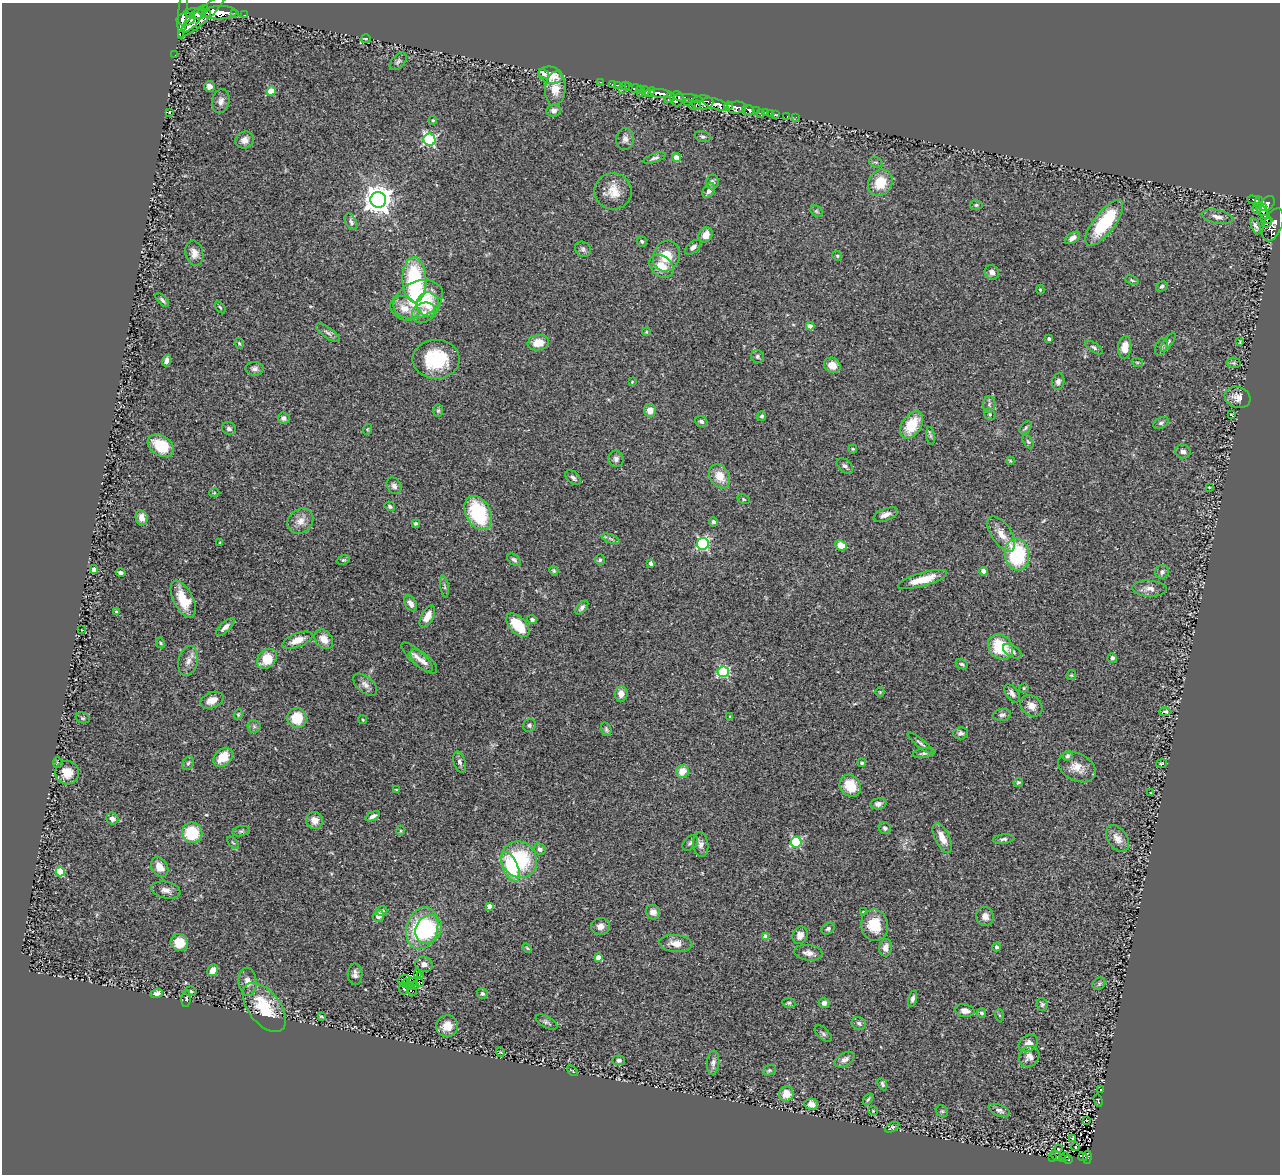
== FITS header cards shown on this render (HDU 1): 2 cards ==
NAXIS1  =                 1278
NAXIS2  =                 1172

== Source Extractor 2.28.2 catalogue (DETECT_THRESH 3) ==
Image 1278 x 1172 px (HDU 1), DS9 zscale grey, 1 PNG px = 1 image px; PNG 1282 x 1176 px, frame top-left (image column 1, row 1172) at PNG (2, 3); each listed source drawn as its Kron ellipse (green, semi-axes under 4 px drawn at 4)
Background 0.137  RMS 0.018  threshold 0.0554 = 3 sigma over >= 5 px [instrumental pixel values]
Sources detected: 331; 2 with non-positive FLUX_AUTO (blend fragments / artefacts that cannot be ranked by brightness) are neither listed nor drawn; the other 329 listed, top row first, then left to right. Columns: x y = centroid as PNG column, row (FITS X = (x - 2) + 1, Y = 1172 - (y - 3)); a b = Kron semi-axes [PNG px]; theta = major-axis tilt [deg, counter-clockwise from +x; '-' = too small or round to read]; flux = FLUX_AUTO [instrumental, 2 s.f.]
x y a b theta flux
203 10 5 4 - 180
207 13 3 2 - 120
219 13 17 6 2 760
195 14 11 5 -6 270
234 14 3 3 - 18
183 15 24 4 85 450
245 15 3 2 - 2.1
202 16 31 6 42 440
186 19 9 6 8 220
193 20 16 5 51 290
366 39 5 3 - 1.3
175 55 2 2 - 1.2
398 61 10 6 47 3
544 74 6 3 -36 5.3
551 75 12 8 -14 18
600 82 3 2 - 3.2
612 84 3 2 - 1.3
618 85 3 2 - 3.1
209 86 5 5 - 6
625 86 3 2 - 2.6
629 87 2 2 - 3.4
555 88 17 10 85 17
635 89 6 3 -4 12
640 89 4 3 - 4.8
622 90 3 3 - 8.4
271 91 5 4 - 36
645 91 5 4 - 84
650 92 6 4 41 99
640 93 3 2 - 4.1
661 94 11 4 -9 290
669 98 6 3 51 42
688 98 14 4 -5 120
677 99 7 6 - 98
221 101 12 8 78 6.5
688 102 3 2 - 20
702 102 11 7 2 170
716 104 13 5 -18 390
695 105 6 3 17 30
728 106 4 3 - 140
736 107 10 6 5 160
748 110 6 5 - 55
554 111 7 6 - 5.4
756 111 4 2 - 14
169 112 3 3 - 1.2
760 113 3 2 - 2.2
765 113 3 3 - 9.5
770 113 3 2 - 1.4
775 114 3 3 - 3
787 116 3 2 - 1.5
796 117 3 2 - 2.8
433 120 4 4 - 1.8
702 137 8 5 -18 2.6
625 139 11 9 79 6.6
245 140 9 8 - 6.7
430 140 6 6 - 190
654 158 12 4 18 3.5
677 158 4 4 - 22
876 162 7 5 -18 2.2
712 182 7 6 - 4.3
880 183 14 11 60 30
613 191 18 18 - 21
709 191 8 5 58 6
378 200 8 8 - 1600
1254 200 6 3 -13 35
1259 203 6 3 88 37
1267 203 8 6 45 110
976 205 6 4 1 2.3
1264 207 3 3 - 26
1257 209 4 3 - 6.3
816 211 7 5 -35 2.2
1262 211 9 4 -57 50
1217 217 16 7 -11 7.4
1266 219 6 3 -22 27
351 222 9 5 -61 3.1
1104 223 28 10 52 79
1267 223 5 3 - 14
1273 225 17 9 69 140
1256 226 8 4 -67 4
706 235 8 6 53 11
1072 238 8 5 35 6.8
642 241 5 4 - 2.4
693 247 9 5 40 4.3
583 249 8 7 - 3.5
194 253 13 9 -77 9.6
666 256 15 13 70 25
837 256 5 4 - 1.5
661 266 13 10 -40 20
992 272 7 6 - 5.3
414 280 22 12 -88 110
1132 280 7 4 -22 1.9
1162 286 6 4 31 3.1
1040 290 5 3 - 1.4
418 299 26 18 24 86
162 300 9 4 -46 2.9
428 304 12 11 - 23
220 307 7 3 -54 1.6
404 308 15 11 -28 15
423 313 12 9 28 9.3
810 326 4 4 - 9.4
646 332 4 3 - 1.1
328 333 14 5 -36 4.7
1049 339 4 4 - 4.2
1168 342 11 4 55 2.5
1240 342 3 2 - 0.88
239 343 5 4 - 1.8
538 343 11 7 11 18
1094 347 10 4 -34 3
1125 347 11 6 86 16
1161 347 9 5 69 3.1
757 357 7 6 - 2.8
436 359 23 19 0 71
166 361 6 4 72 5.1
1137 362 6 3 -18 1.4
1234 363 7 5 -11 2.2
832 365 8 7 - 12
255 369 9 7 -2 4.9
632 382 4 3 - 1.1
1058 382 8 6 80 4.6
1238 397 13 10 -18 10
989 404 8 6 89 3.4
650 410 6 6 - 11
438 411 6 5 - 2
990 414 6 5 - 2
1231 415 4 2 - 1.2
762 416 5 4 - 2.6
284 418 6 5 - 4.5
701 421 6 5 - 3.4
1161 423 8 5 29 3
912 425 15 9 55 38
1026 428 7 5 51 2.3
229 429 7 6 - 3.7
368 429 5 3 - 1.2
930 436 9 4 -81 2.4
1028 441 7 4 -61 2.2
161 446 14 10 -32 41
853 449 4 4 - 1.4
1183 451 8 7 - 5.1
616 459 8 7 - 4.5
1010 461 4 3 - 1.3
845 466 10 6 -42 3.9
720 476 13 9 -56 19
573 478 9 5 -41 4.2
394 486 9 7 -60 4.3
1209 487 4 2 - 0.88
214 493 5 3 - 1.1
743 499 6 4 -28 1.8
390 506 5 4 - 2.6
478 513 18 12 -62 90
886 515 13 6 20 7.6
142 518 7 6 - 10
300 521 14 11 43 12
714 522 5 4 - 3
415 523 4 3 - 3.5
1001 534 20 10 -56 15
610 539 9 3 -21 2.5
220 543 4 3 - 1
703 544 6 6 - 180
841 545 6 4 -28 19
1017 555 16 12 -80 93
343 560 7 4 17 1.8
514 560 7 5 -38 3
600 560 5 4 - 2
651 563 4 3 - 4.9
94 570 4 4 - 5.5
554 571 5 4 - 1.7
983 571 4 4 - 14
1162 572 7 6 - 4.7
121 573 5 3 - 2.6
923 579 25 6 16 25
444 587 11 4 -82 2.6
1149 589 17 8 -2 8.7
183 599 20 9 -63 30
411 603 8 5 -56 6.9
582 607 8 4 48 3.5
116 612 4 4 - 1.4
427 616 12 6 62 14
532 619 5 4 - 3.4
518 625 14 8 -46 33
225 627 12 5 43 6.1
82 630 3 2 - 0.83
324 639 11 8 -49 14
297 640 16 6 21 15
160 643 6 4 -63 1.7
1000 647 14 11 -45 51
1012 651 10 5 -32 4.6
417 657 20 7 -43 9.2
1112 658 5 4 - 5.5
267 659 11 8 45 29
188 661 15 9 75 10
423 661 17 7 -39 8.3
962 664 6 4 -28 2.4
723 672 5 5 - 140
1071 675 5 4 - 1.6
365 685 14 8 -40 7.3
1024 688 5 4 - 1.5
880 692 5 4 - 1.4
1012 693 10 5 -56 5.1
621 694 7 6 - 9
212 700 12 8 22 11
1031 706 12 9 -42 9.8
1165 712 6 4 1 2.8
238 714 5 4 - 1.6
1002 715 9 6 7 3.6
730 716 4 3 - 1.1
83 718 7 5 -14 1.9
297 718 10 9 - 34
363 720 4 3 - 1.2
529 725 7 6 - 3.1
254 726 6 6 - 2.8
606 729 7 5 -71 2.3
960 733 7 6 - 3.7
920 743 16 4 -39 3.3
924 753 11 4 8 3.6
1067 756 5 4 - 2.8
223 757 11 8 43 22
460 762 11 5 -74 4.2
58 763 5 4 - 1.7
188 763 7 5 66 2.5
862 763 4 4 - 1.9
1161 763 5 3 - 1.3
1077 767 20 13 -28 17
682 771 7 6 - 15
67 773 12 11 - 16
1018 782 5 4 - 2.3
850 786 12 10 -53 27
396 790 4 2 - 0.93
1151 793 4 3 - 0.87
878 804 8 5 10 4.2
373 816 8 4 27 5
112 819 6 6 - 5.3
314 820 8 8 - 11
885 828 6 5 - 3.1
241 831 9 5 11 2.5
401 831 5 3 - 1.5
192 833 10 10 - 52
942 838 16 7 -64 15
1004 839 11 4 6 3.1
1117 839 15 9 -56 10
796 842 5 5 - 120
233 843 7 3 -48 1.3
690 843 9 6 44 3.2
701 844 12 7 -81 6.2
540 849 6 5 - 4.3
519 860 19 17 -50 97
160 867 10 7 -56 14
510 867 16 7 -67 61
60 872 5 4 - 52
166 890 15 8 -12 8.1
489 906 4 4 - 6.7
382 911 5 5 - 3
653 912 7 7 - 8.1
863 912 3 3 - 2.3
378 916 6 5 - 7.9
985 916 9 9 - 7.9
874 925 16 13 -79 33
600 926 9 8 - 7.8
422 928 21 15 73 100
428 929 15 12 54 58
828 929 7 5 32 3.2
800 935 9 7 63 6.8
766 937 4 4 - 13
179 943 9 8 - 27
676 943 16 8 -6 13
997 947 4 4 - 3.5
527 948 6 3 -45 1.4
886 948 9 6 82 8.9
808 953 14 8 -7 7.5
598 958 4 4 - 19
424 964 9 7 -13 6.3
213 970 6 5 - 11
417 973 3 2 - 1.8
355 974 10 7 -88 5.6
421 976 3 2 - 2.3
404 979 6 3 16 5.4
248 982 14 9 -84 9.4
412 982 5 2 - 2.7
406 983 4 3 - 4.8
419 983 2 2 - 0.85
1099 984 7 5 45 2.6
415 986 4 2 - 0.37
410 987 4 2 - 1.5
403 989 5 3 - 2.8
191 991 6 5 - 2.2
412 991 5 2 - 0.77
156 994 6 4 19 5.9
482 994 5 5 - 3.1
186 999 8 5 84 2.3
913 999 8 4 77 3.8
789 1003 6 5 - 2.2
824 1003 5 5 - 5.1
1042 1004 6 5 - 2.8
264 1007 29 16 -52 56
965 1011 10 6 -10 8.4
981 1013 4 4 - 3
999 1015 6 4 -71 1.5
321 1017 3 2 - 1.2
546 1022 12 5 -29 3.5
859 1023 7 6 - 3.6
447 1026 11 11 - 15
823 1034 10 5 -42 3.3
1028 1043 10 8 36 8.5
500 1052 5 3 - 0.97
1029 1057 11 9 53 8.7
619 1060 6 5 - 2.9
845 1060 11 6 32 5.7
713 1063 12 6 84 4.9
769 1070 7 5 20 2.3
572 1071 6 2 -44 0.98
882 1084 6 4 -65 2.7
1101 1090 3 2 - 0.92
786 1094 7 7 - 18
868 1099 6 4 52 2
1098 1101 6 2 -72 0.83
811 1104 7 5 -11 8.6
999 1110 11 5 -22 4.5
873 1111 4 4 - 1.2
942 1111 6 5 - 2.1
1086 1120 2 2 - 0.85
892 1127 8 4 29 2.5
1073 1139 4 2 - 2
1075 1147 4 2 - 2.3
1058 1149 3 2 - 0.97
1057 1156 6 2 -37 1.2
1052 1157 3 2 - 0.58
1066 1157 4 3 - 6.7
1083 1157 5 3 - 3.2
1087 1157 7 4 85 27
1062 1159 2 2 - 0.67
1068 1160 4 2 - 9.3
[2 non-positive-flux detections neither listed nor drawn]